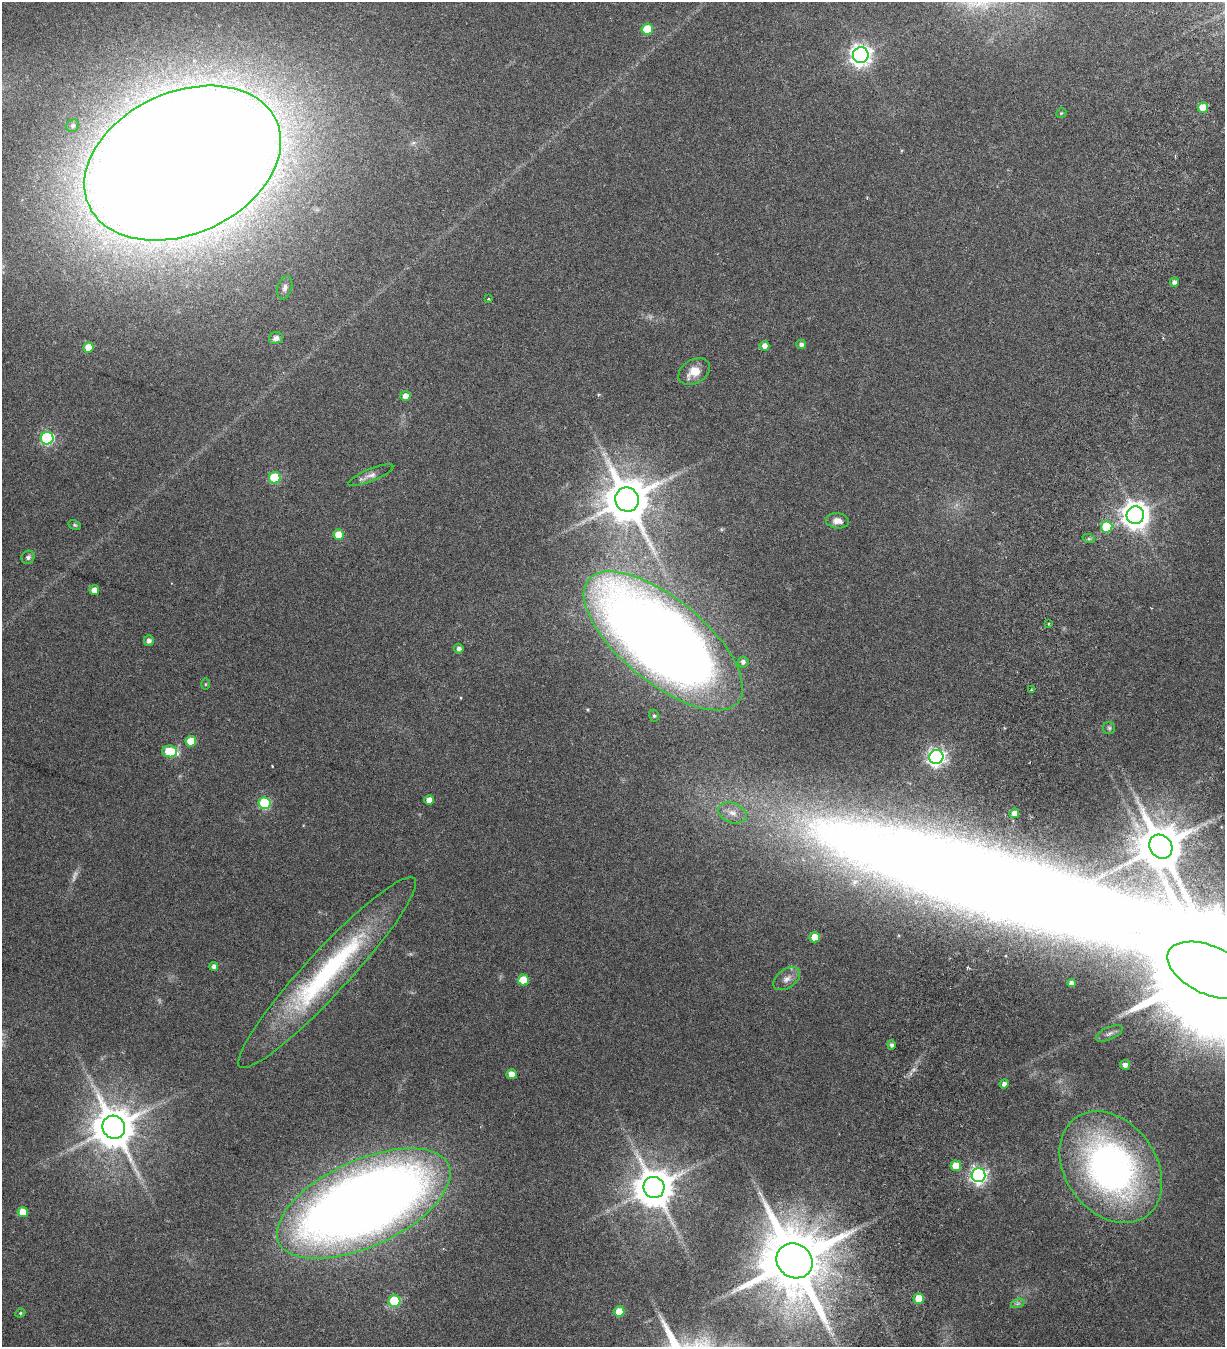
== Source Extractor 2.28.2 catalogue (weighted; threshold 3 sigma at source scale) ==
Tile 10 of 4 x 4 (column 2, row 3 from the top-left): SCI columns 1615-2837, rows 1452-2796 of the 5817 x 5693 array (HDU 1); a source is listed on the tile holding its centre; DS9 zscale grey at full resolution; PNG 1227 x 1349 px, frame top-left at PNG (2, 2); each listed source drawn as its Kron ellipse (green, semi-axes under 4 px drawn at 4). Nothing masked; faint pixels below the display range render black.
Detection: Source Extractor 2.28.2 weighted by HDU 2 'WHT'; one run over the whole footprint, this tile lists its part. Background 0.0537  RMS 0.004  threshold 0.0162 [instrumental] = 3 sigma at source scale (4.09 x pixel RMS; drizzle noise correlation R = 1.36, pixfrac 0.8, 0.0396/0.0396 arcsec/px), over >= 5 px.
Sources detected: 74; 3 too faint to see at this stretch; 1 inside a brighter object's white glare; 1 cosmic-ray / hot-pixel residue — neither listed nor drawn; the other 69 listed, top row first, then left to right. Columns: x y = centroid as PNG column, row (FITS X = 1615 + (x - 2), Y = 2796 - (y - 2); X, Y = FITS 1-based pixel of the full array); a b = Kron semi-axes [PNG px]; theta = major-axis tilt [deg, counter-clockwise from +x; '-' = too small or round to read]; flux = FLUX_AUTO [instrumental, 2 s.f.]
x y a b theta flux
647 29 5 5 - 11
861 55 8 8 - 210
1203 107 5 5 - 5.6
1061 113 5 4 - 0.43
73 125 7 6 - 0.75
183 163 103 71 25 2200
1174 282 4 4 - 1.1
285 288 12 7 73 1.4
488 299 4 4 - 0.3
276 338 7 6 - 1.6
801 344 5 4 - 1.2
764 346 5 5 - 1.7
88 347 5 5 - 5.7
694 372 17 11 31 5.3
405 396 5 5 - 2.6
47 438 6 6 - 48
371 475 24 6 22 2.1
275 478 6 5 - 21
627 500 12 11 - 1600
1135 515 9 8 - 410
837 521 11 7 -6 2.5
75 525 7 4 -26 0.49
1107 527 6 5 - 15
339 535 5 5 - 6.9
1089 539 6 4 -18 0.55
28 557 7 6 - 1.1
94 590 5 4 - 2.8
1049 624 3 2 - 0.33
149 641 5 5 - 1.4
663 641 97 42 -39 530
459 649 5 4 - 1.2
743 662 5 5 - 1.2
205 684 6 4 90 0.39
1032 690 3 2 - 0.29
654 716 6 5 - 0.55
1109 728 6 6 - 0.65
191 741 5 5 - 7.5
170 751 7 6 - 15
936 757 7 7 - 130
429 800 5 4 - 3
265 803 6 6 - 28
732 813 15 10 -21 3.3
1014 813 5 5 - 2.4
1161 847 13 11 -53 1800
814 937 5 5 - 5
214 966 4 4 - 1.2
1210 970 45 24 -25 14000
327 972 129 22 47 65
787 979 15 9 35 2.5
523 980 5 5 - 7.9
1072 983 4 4 - 1.6
1109 1033 14 6 24 1.6
891 1045 5 4 - 0.89
1125 1065 5 5 - 1.4
512 1074 5 5 - 3.3
1004 1084 4 4 - 1.3
114 1127 12 11 - 1300
956 1166 5 5 - 5.4
1111 1167 61 45 -54 130
978 1175 7 7 - 120
654 1187 10 10 - 1100
364 1203 93 43 25 520
23 1212 5 5 - 5.1
794 1261 19 16 -36 3700
919 1299 5 5 - 7.3
394 1301 6 6 - 25
1018 1303 7 4 19 0.77
619 1312 5 5 - 6.7
20 1313 5 4 - 0.41
Isophote crosses this tile's border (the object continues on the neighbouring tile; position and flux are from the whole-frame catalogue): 2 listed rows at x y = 183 163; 1210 970